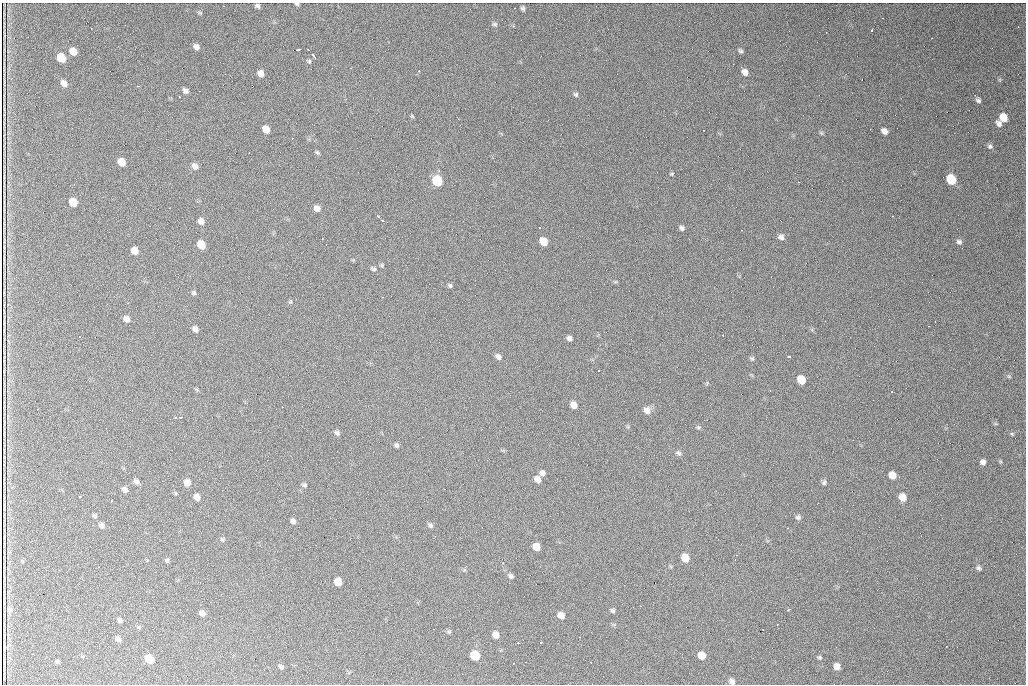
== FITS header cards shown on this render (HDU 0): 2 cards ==
NAXIS1  =                 1024 /fastest changing axis
NAXIS2  =                  682 /next to fastest changing axis

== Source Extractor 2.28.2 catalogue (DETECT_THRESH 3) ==
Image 1024 x 682 px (HDU 0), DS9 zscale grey, 1 PNG px = 1 image px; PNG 1028 x 686 px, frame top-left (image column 1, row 682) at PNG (2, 3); no overlay
Background 926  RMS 22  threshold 65.6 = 3 sigma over >= 5 px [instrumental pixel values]
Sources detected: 141; all 141 listed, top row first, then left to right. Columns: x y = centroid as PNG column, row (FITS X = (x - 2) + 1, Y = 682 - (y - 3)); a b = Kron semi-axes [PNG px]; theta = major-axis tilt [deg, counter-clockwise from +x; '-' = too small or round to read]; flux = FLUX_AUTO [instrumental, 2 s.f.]
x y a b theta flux
297 4 4 3 - 2200
257 6 5 4 - 3200
523 8 4 4 - 3000
200 13 6 4 -19 1800
882 18 2 2 - 710
495 24 7 5 0 2700
1018 27 2 2 - 700
872 30 3 2 - 1500
196 47 6 5 - 6300
298 50 4 3 - 2400
308 50 2 2 - 1100
73 51 7 6 - 16000
740 51 6 5 - 2900
314 56 5 2 - 4100
61 58 7 6 - 40000
309 61 6 5 - 2300
351 68 2 2 - 740
419 71 3 3 - 2400
745 72 7 6 - 8300
260 74 6 6 - 9000
862 79 2 2 - 860
1000 80 6 4 -88 1800
64 83 7 5 -52 8500
137 86 3 2 - 4200
185 91 6 5 - 4700
200 91 2 2 - 800
576 94 6 6 - 2700
179 97 3 2 - 2500
978 100 7 5 -43 3800
821 101 2 2 - 830
412 116 6 4 -21 1700
458 118 4 2 - 930
1003 118 8 7 - 21000
999 124 9 6 -55 6100
266 129 7 5 -51 15000
885 131 6 5 - 7100
821 133 7 4 -45 1800
990 146 7 6 - 3700
317 153 7 4 -38 2300
121 162 7 6 - 19000
195 166 8 6 -26 7300
672 174 5 4 - 1600
951 179 7 6 - 56000
437 181 7 6 - 88000
799 182 2 2 - 910
73 202 7 6 - 29000
317 208 7 6 - 8400
378 216 3 3 - 2700
382 220 2 2 - 1300
201 221 7 7 - 7300
682 228 6 5 - 3600
742 230 2 2 - 730
781 237 8 6 -23 5400
543 241 7 6 - 27000
959 242 7 6 - 3800
201 245 7 6 - 31000
134 251 6 5 - 15000
382 265 8 4 -82 2100
373 269 8 5 -23 3200
615 282 6 4 18 1500
450 285 6 5 - 2400
194 293 6 5 - 2600
290 301 6 4 44 2000
126 319 6 5 - 7400
195 329 6 5 - 6500
723 335 3 2 - 1100
569 338 6 5 - 4700
498 357 7 6 - 5400
788 357 3 3 - 2600
752 358 6 5 - 2400
1013 366 2 2 - 6300
1009 376 5 5 - 2000
801 380 7 6 - 31000
197 390 6 4 -77 1700
770 390 3 2 - 860
892 392 3 3 - 2800
574 405 7 6 - 11000
282 407 2 2 - 850
647 410 9 8 - 8900
175 417 3 3 - 4900
180 417 3 2 - 2600
698 427 5 4 - 2000
337 433 7 5 -48 3600
1012 433 4 4 - 2600
396 445 6 5 - 3200
679 453 7 6 - 3400
983 462 6 5 - 5300
542 473 7 6 - 5300
892 475 7 6 - 16000
537 479 7 6 - 9200
137 482 7 5 -35 4400
824 482 8 5 74 3000
187 483 7 6 - 8800
140 485 3 3 - 1600
304 485 6 5 - 2600
125 490 6 5 - 4900
176 493 6 4 -88 1600
80 496 3 3 - 4600
197 497 6 5 - 8900
902 497 8 6 -51 17000
111 501 3 3 - 3200
95 516 6 5 - 2500
798 517 6 6 - 3600
293 521 6 5 - 4800
101 525 6 6 - 4100
430 525 8 5 -35 3500
787 528 3 3 - 1700
223 540 6 5 - 2400
536 547 6 6 - 16000
736 555 3 2 - 1300
685 558 7 6 - 22000
167 560 6 5 - 2600
978 568 7 6 - 3300
464 570 6 4 45 2100
511 576 8 6 -40 3900
338 582 6 6 - 20000
633 607 2 2 - 760
789 609 5 3 - 3900
10 610 10 8 -1 2500
613 610 6 5 - 2700
202 613 6 5 - 5900
561 615 7 6 - 9800
120 620 5 4 - 3200
777 624 2 2 - 950
433 629 2 2 - 810
449 632 6 5 - 2000
496 635 6 6 - 10000
118 639 7 5 -43 4600
541 642 3 3 - 4600
518 643 2 2 - 4100
946 646 2 2 - 910
4 647 7 2 -88 2600
701 655 7 6 - 18000
475 656 7 6 - 53000
820 657 5 5 - 2100
149 659 7 6 - 29000
58 662 5 4 - 2400
513 663 2 2 - 1200
837 666 6 5 - 9900
281 667 6 5 - 3800
732 681 8 7 - 5500
At the frame edge (FLAGS 8, measured only in part): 2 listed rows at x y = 297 4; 732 681

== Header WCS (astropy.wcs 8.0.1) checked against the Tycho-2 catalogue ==
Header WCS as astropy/WCSLIB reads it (CRVAL/CRPIX/CD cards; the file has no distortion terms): RA---TAN/DEC--TAN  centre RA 07:09:12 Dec +30:56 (107.30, +30.93 deg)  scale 1.43 arcsec/px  FOV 24.4' x 16.3'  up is -93 deg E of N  parity flipped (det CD > 0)
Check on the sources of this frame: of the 60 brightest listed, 6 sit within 2.1 arcsec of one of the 13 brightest Tycho-2 stars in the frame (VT <= 12.48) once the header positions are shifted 0.53 arcsec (0.26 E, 0.46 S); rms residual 1.04 arcsec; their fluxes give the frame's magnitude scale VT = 23.35 - 2.5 log10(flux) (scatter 0.15 mag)
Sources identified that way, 6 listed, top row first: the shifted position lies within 2.1 arcsec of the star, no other Tycho-2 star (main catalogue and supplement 1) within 4.2 arcsec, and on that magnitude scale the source's flux lands within +1.5 / -3 mag of the star's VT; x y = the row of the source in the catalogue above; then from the Tycho-2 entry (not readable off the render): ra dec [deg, ICRS J2000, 3 dp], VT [Tycho-2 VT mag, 2 dp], TYC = Tycho-2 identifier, HIP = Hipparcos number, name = IAU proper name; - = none
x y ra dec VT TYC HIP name
61 58 107.177 +30.749 11.91 2438-477-1 - -
951 179 107.215 +31.104 11.64 2438-821-1 - -
437 181 107.226 +30.900 10.76 2438-883-1 - -
73 202 107.244 +30.756 12.13 2438-718-1 - -
201 245 107.261 +30.807 12.26 2438-856-1 - -
475 656 107.445 +30.924 11.38 2438-1056-1 - -